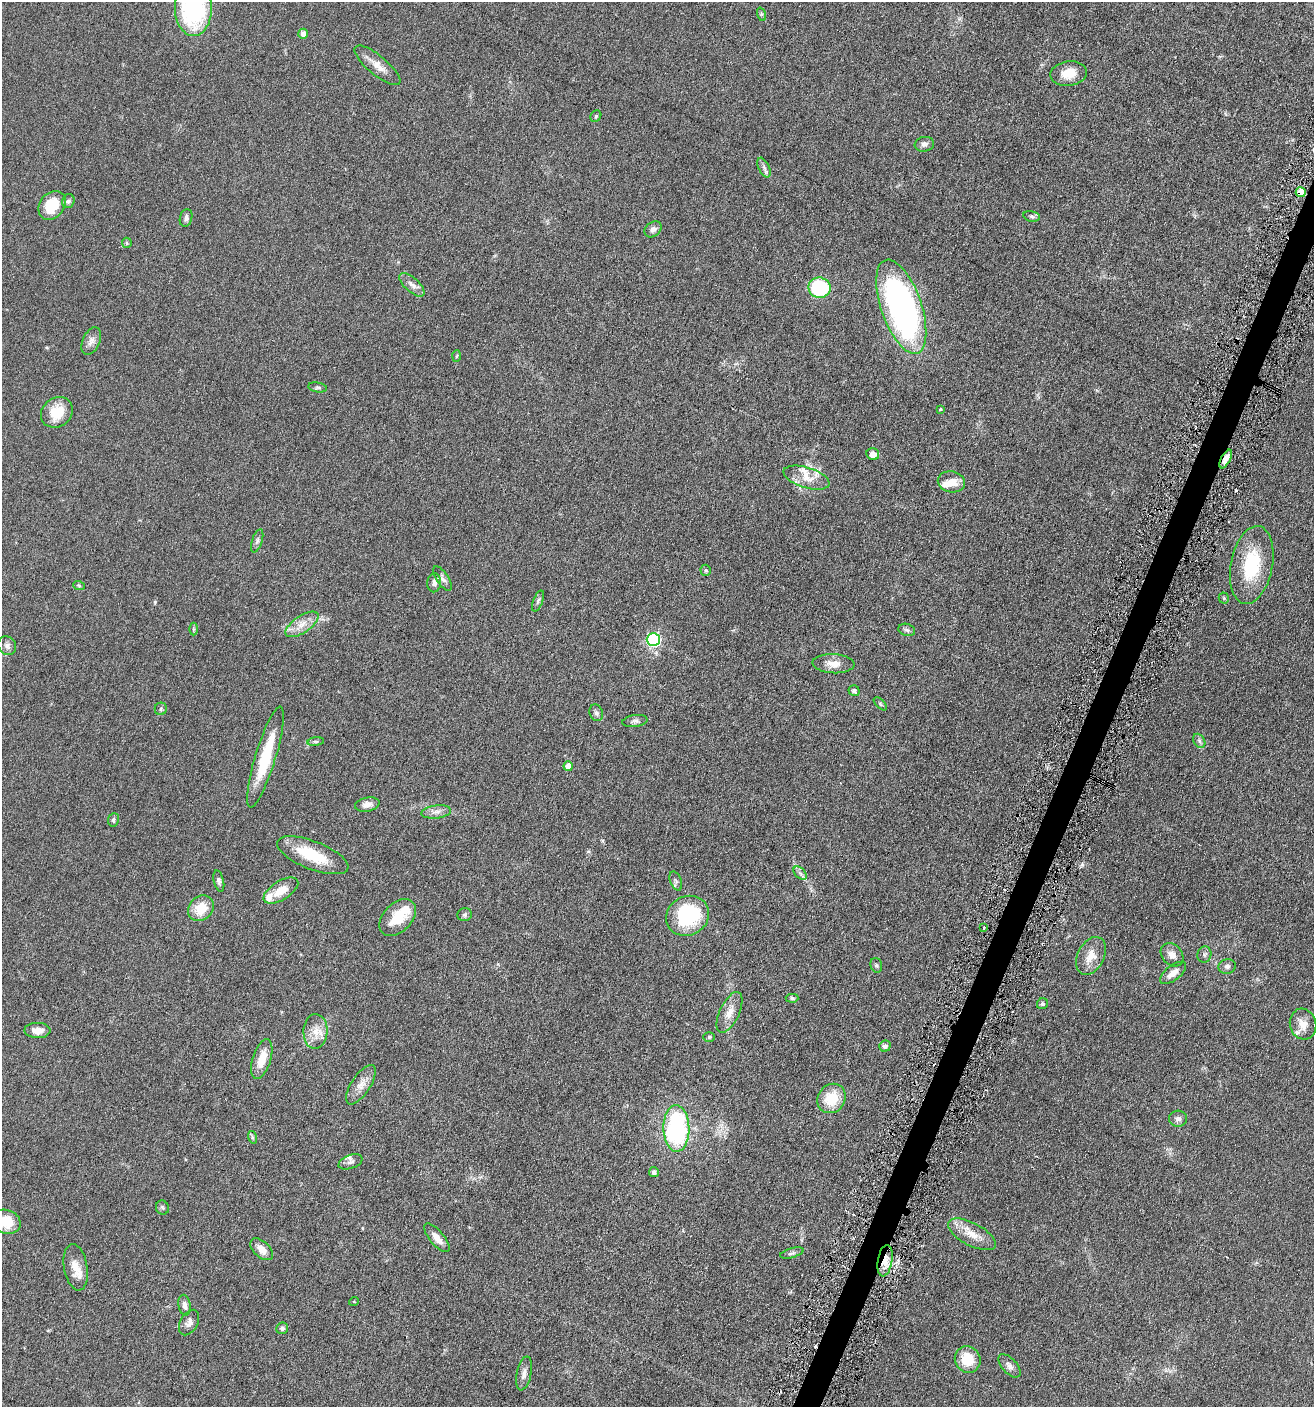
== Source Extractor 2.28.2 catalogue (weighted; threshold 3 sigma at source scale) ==
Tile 10 of 4 x 4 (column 2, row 3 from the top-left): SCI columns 1451-2762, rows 1420-2824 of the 5662 x 5646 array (HDU 1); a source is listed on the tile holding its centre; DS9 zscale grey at full resolution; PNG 1316 x 1409 px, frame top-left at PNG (2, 2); each listed source drawn as its Kron ellipse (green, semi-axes under 4 px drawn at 4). Shown black and unused: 2% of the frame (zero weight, under 3 of 6 exposures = <1% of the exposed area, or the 3 px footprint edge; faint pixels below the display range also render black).
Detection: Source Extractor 2.28.2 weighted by HDU 2 'WHT'; one run over the whole footprint, this tile lists its part. Background 0.0496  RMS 0.0059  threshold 0.0241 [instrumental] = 3 sigma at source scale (4.09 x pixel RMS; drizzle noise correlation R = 1.36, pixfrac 0.8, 0.05/0.05 arcsec/px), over >= 5 px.
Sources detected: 110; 2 inside a brighter object's white glare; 2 cosmic-ray / hot-pixel residue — neither listed nor drawn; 6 inside a brighter listed object's ellipse — not listed separately; the other 100 listed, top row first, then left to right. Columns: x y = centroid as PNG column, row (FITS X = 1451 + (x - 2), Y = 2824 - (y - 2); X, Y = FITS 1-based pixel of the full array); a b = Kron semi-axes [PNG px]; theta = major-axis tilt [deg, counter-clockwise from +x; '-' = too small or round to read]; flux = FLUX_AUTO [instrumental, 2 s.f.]
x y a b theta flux
193 8 28 18 90 64
761 14 7 4 -72 0.76
303 34 5 5 - 3.6
377 65 29 9 -40 5.8
1069 74 18 12 9 8.3
596 116 6 5 - 0.84
924 144 10 7 9 1.9
764 168 10 5 -65 1.8
1301 192 5 5 - 8.8
68 201 7 6 - 1.3
52 205 15 12 50 15
1032 216 8 5 -11 1.1
186 218 9 6 77 2
653 229 9 7 38 1.9
127 243 5 5 - 0.6
412 285 16 7 -42 2.9
819 288 11 10 - 43
901 307 49 20 -71 170
91 341 15 8 66 2.9
457 356 6 4 87 0.59
318 387 9 4 -10 0.95
940 409 3 2 - 0.52
57 412 17 14 40 11
873 454 6 6 - 4
1226 459 10 4 62 3.8
807 478 24 10 -17 7.3
951 482 14 10 -11 6.8
257 541 12 5 73 1.4
1252 565 39 21 79 28
706 570 6 5 - 0.78
443 578 14 6 -57 2
434 583 9 7 85 2
79 586 6 3 -20 0.62
1224 598 5 5 - 0.67
538 601 11 5 69 1.3
302 624 19 8 34 5.3
193 629 6 4 -90 0.72
907 630 8 6 -18 1.2
653 639 6 6 - 79
7 646 10 8 -54 2.1
833 664 21 9 -3 5.2
854 691 5 5 - 1.3
880 704 8 3 -45 0.68
161 709 6 6 - 0.95
596 713 8 6 -72 1.5
635 721 13 6 8 1.6
1199 741 7 5 -60 1.3
316 742 8 4 8 0.86
265 757 52 10 73 24
568 766 5 4 - 4.5
367 805 12 7 12 2.6
436 812 15 6 7 2.8
113 820 7 5 82 1.2
313 855 38 14 -21 19
800 873 8 5 -45 1.4
219 881 11 5 -77 1.4
676 881 10 5 -69 1.4
281 891 19 9 31 7.7
201 908 14 11 45 10
465 915 7 6 - 0.95
688 916 22 19 29 42
398 917 22 14 45 14
984 928 4 3 - 0.73
1204 954 8 7 - 1.3
1172 955 13 10 -48 3.6
1091 956 20 13 62 7.3
876 965 7 5 -74 0.91
1227 966 9 7 15 1.6
1173 973 15 7 38 4.4
792 998 6 4 -1 0.94
1042 1004 6 5 - 1
729 1012 22 9 65 6
1303 1024 15 13 -74 5.5
37 1030 13 7 0 4.6
315 1031 17 12 88 6.4
709 1037 6 5 - 0.75
885 1046 6 5 - 1.4
262 1059 21 9 73 8.5
361 1085 23 9 57 5.1
832 1098 15 13 52 13
1178 1119 9 8 - 2.1
676 1128 23 13 -89 66
252 1137 6 4 -72 0.74
350 1162 12 6 21 2.1
654 1172 5 5 - 1.9
162 1208 7 6 - 1
6 1222 15 11 -16 13
972 1234 26 11 -28 8.4
437 1238 18 7 -50 4.8
262 1249 13 8 -43 4.4
792 1253 12 4 16 1.4
885 1261 16 7 81 6.1
76 1267 23 11 -80 7.2
354 1301 5 3 - 0.43
184 1305 10 6 -82 2.2
189 1322 14 8 60 2.5
282 1328 6 5 - 1.3
968 1359 13 12 - 13
1009 1366 14 7 -47 2.6
524 1373 17 7 78 2.8
Overlapping masked pixels (flux is a lower limit): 3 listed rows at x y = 1301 192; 1226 459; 885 1261
Isophote crosses this tile's border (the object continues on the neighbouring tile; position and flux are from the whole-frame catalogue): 2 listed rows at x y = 193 8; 6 1222
Unlisted compact peaks at least as high as the median listed source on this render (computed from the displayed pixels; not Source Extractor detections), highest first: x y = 155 602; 1082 865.